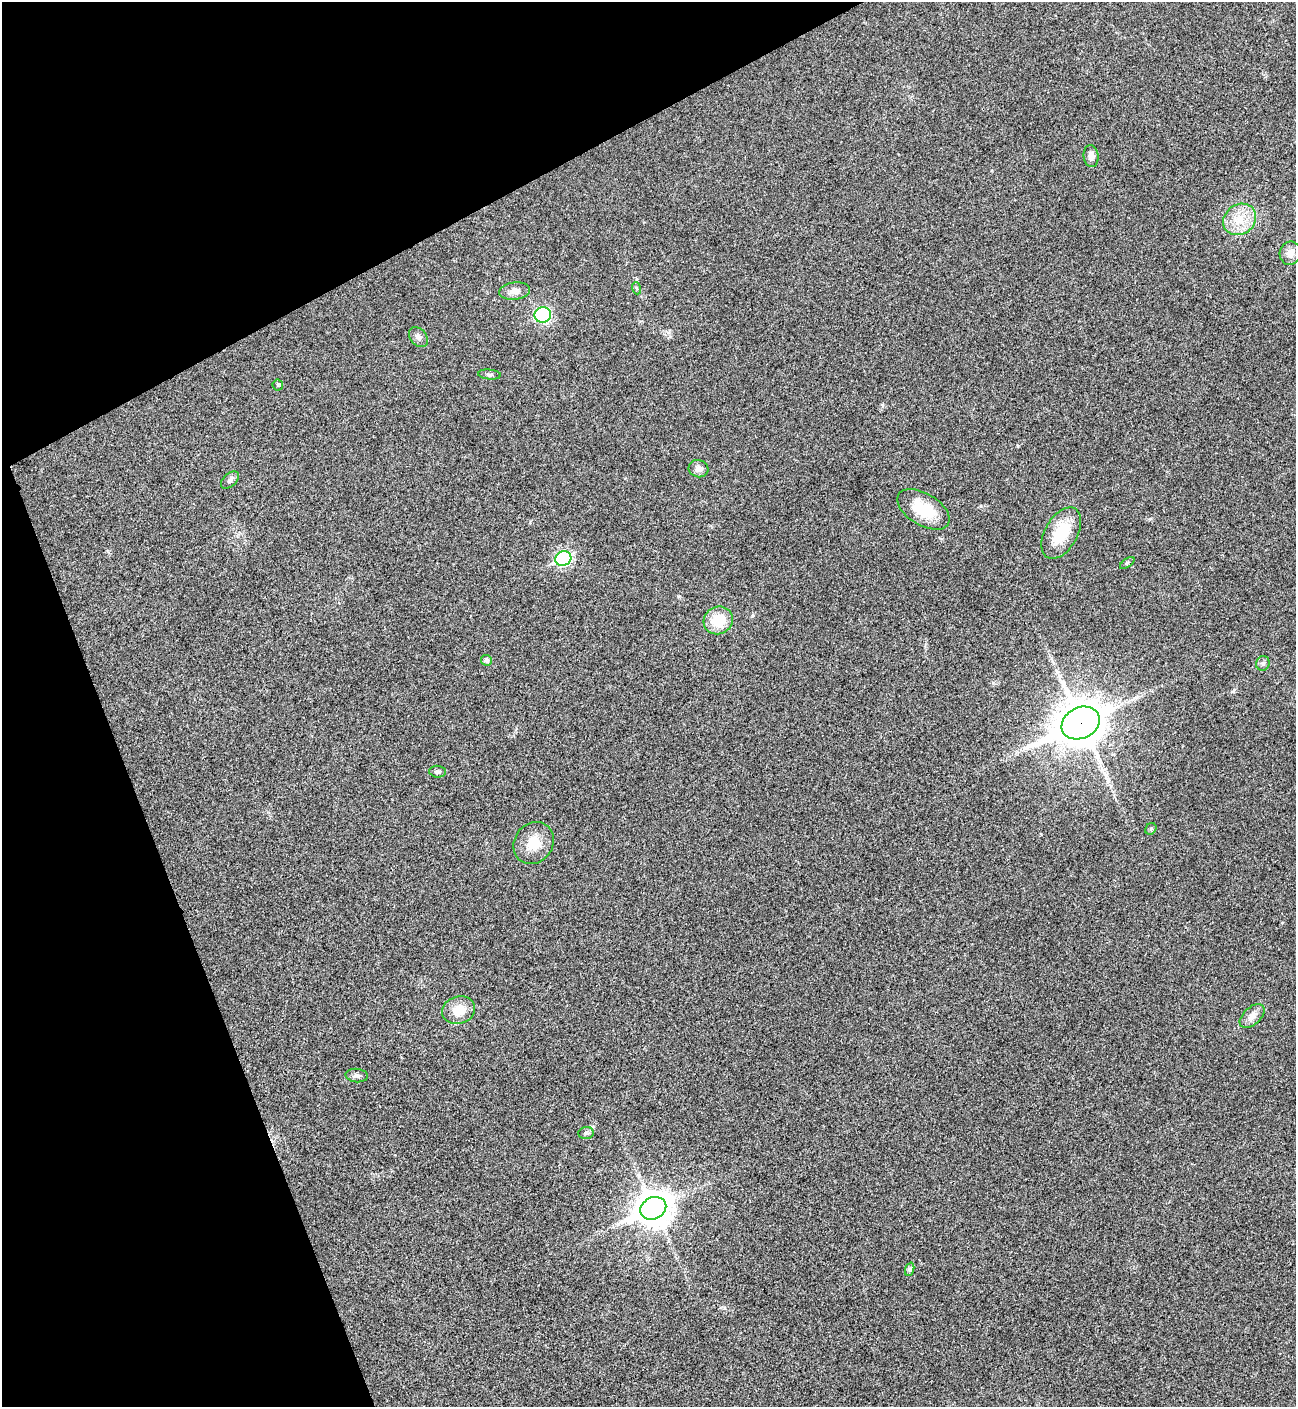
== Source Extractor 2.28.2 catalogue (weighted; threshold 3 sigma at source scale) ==
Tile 5 of 4 x 4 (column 1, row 2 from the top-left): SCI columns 288-1581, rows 2814-4218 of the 5618 x 5630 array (HDU 1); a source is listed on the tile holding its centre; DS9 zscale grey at full resolution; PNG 1298 x 1409 px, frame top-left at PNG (2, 2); each listed source drawn as its Kron ellipse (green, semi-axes under 4 px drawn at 4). Shown black and unused: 21% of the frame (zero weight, under 3 of 4 exposures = <1% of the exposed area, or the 3 px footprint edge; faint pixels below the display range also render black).
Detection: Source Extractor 2.28.2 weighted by HDU 2 'WHT'; one run over the whole footprint, this tile lists its part. Background 0.0196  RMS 0.0055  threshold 0.0249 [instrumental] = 3 sigma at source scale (4.5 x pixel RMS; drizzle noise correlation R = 1.50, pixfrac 1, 0.05/0.05 arcsec/px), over >= 5 px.
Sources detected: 28; all 28 listed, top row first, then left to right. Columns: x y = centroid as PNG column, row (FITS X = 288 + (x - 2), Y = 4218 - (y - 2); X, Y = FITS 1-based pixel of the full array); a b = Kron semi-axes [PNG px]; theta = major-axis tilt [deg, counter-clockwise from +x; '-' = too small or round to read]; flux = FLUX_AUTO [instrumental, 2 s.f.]
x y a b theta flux
1091 156 11 7 -85 3.3
1240 219 17 15 37 12
1290 253 12 10 77 4.7
636 288 6 3 -71 0.7
515 291 15 8 7 4
543 315 8 7 - 62
418 337 11 8 -50 2.5
490 375 11 5 -5 1.3
278 385 5 5 - 0.77
698 469 10 8 -17 3.2
230 480 11 6 44 1.9
923 509 29 16 -31 20
1061 533 28 16 60 20
563 559 8 7 - 97
1127 563 8 4 36 0.97
718 620 15 13 25 14
486 660 5 5 - 2
1263 663 7 6 - 1.4
1081 723 20 15 26 1800
438 772 8 6 -6 1.5
1151 829 6 5 - 0.97
534 843 22 19 54 12
459 1010 17 13 17 9.4
1252 1016 15 8 43 4
357 1076 11 6 -7 1.9
586 1133 7 6 - 1.3
653 1208 13 11 25 1100
910 1269 7 4 71 1
Overlapping masked pixels (flux is a lower limit): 1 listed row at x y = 1081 723
Unlisted compact peaks at least as high as the median listed source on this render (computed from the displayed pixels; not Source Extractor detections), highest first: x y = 1018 446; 993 683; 981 506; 1233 691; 752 616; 678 596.